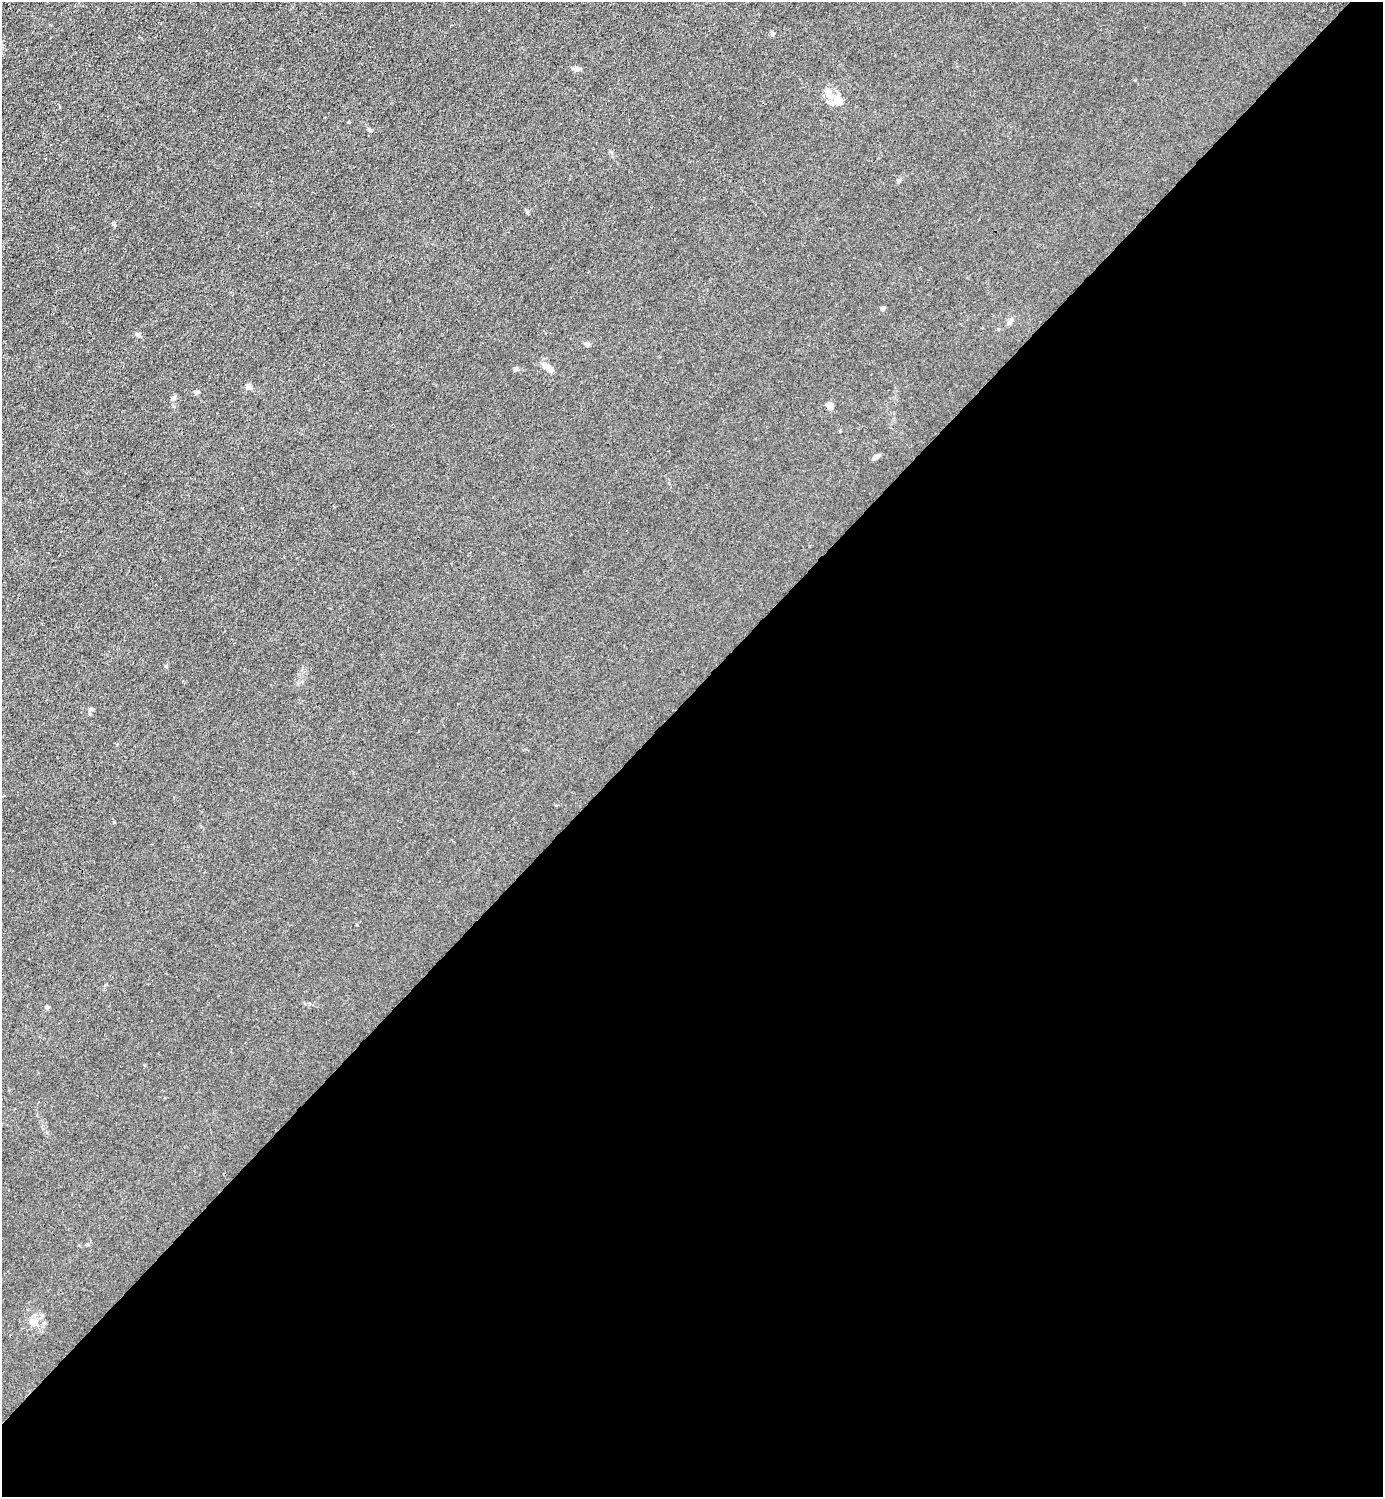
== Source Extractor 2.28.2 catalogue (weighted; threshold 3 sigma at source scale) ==
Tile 15 of 4 x 4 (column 3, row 4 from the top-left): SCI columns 3065-4445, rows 3-1497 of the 5985 x 5985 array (HDU 1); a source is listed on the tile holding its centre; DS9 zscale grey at full resolution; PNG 1385 x 1499 px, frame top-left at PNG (2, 2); no overlay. Shown black and unused: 54% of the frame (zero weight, under 3 of 4 exposures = <1% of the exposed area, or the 3 px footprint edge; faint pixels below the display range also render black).
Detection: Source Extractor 2.28.2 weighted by HDU 2 'WHT'; one run over the whole footprint, this tile lists its part. Background 0.0222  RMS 0.0062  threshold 0.0281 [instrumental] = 3 sigma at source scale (4.5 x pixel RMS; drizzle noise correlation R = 1.50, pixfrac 1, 0.05/0.05 arcsec/px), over >= 5 px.
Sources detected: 20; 1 inside a brighter listed object's ellipse — not listed separately; the other 19 listed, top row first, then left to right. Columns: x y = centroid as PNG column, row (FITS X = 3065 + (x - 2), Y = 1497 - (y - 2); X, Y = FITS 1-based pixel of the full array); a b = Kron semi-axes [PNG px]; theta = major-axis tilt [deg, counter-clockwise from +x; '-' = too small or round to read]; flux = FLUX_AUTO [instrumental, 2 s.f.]
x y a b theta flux
772 33 6 4 -89 0.92
577 69 8 6 -21 1.6
829 94 16 7 -60 7.4
840 101 23 8 13 4.1
369 130 6 4 -48 1.1
527 212 6 3 -19 0.7
882 308 4 4 - 2.8
1010 322 10 4 56 1.4
137 335 8 5 -27 1.2
587 344 5 5 - 2
548 367 12 7 -49 4.8
248 386 9 6 -25 1.8
197 392 6 4 11 0.92
173 398 6 5 - 1.1
830 406 4 4 - 8
876 456 9 5 40 1.5
90 709 6 5 - 1.1
47 1007 5 4 - 0.97
34 1323 12 10 -39 4.3
Unlisted compact peaks at least as high as the median listed source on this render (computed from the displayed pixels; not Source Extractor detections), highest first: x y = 166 666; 114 822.